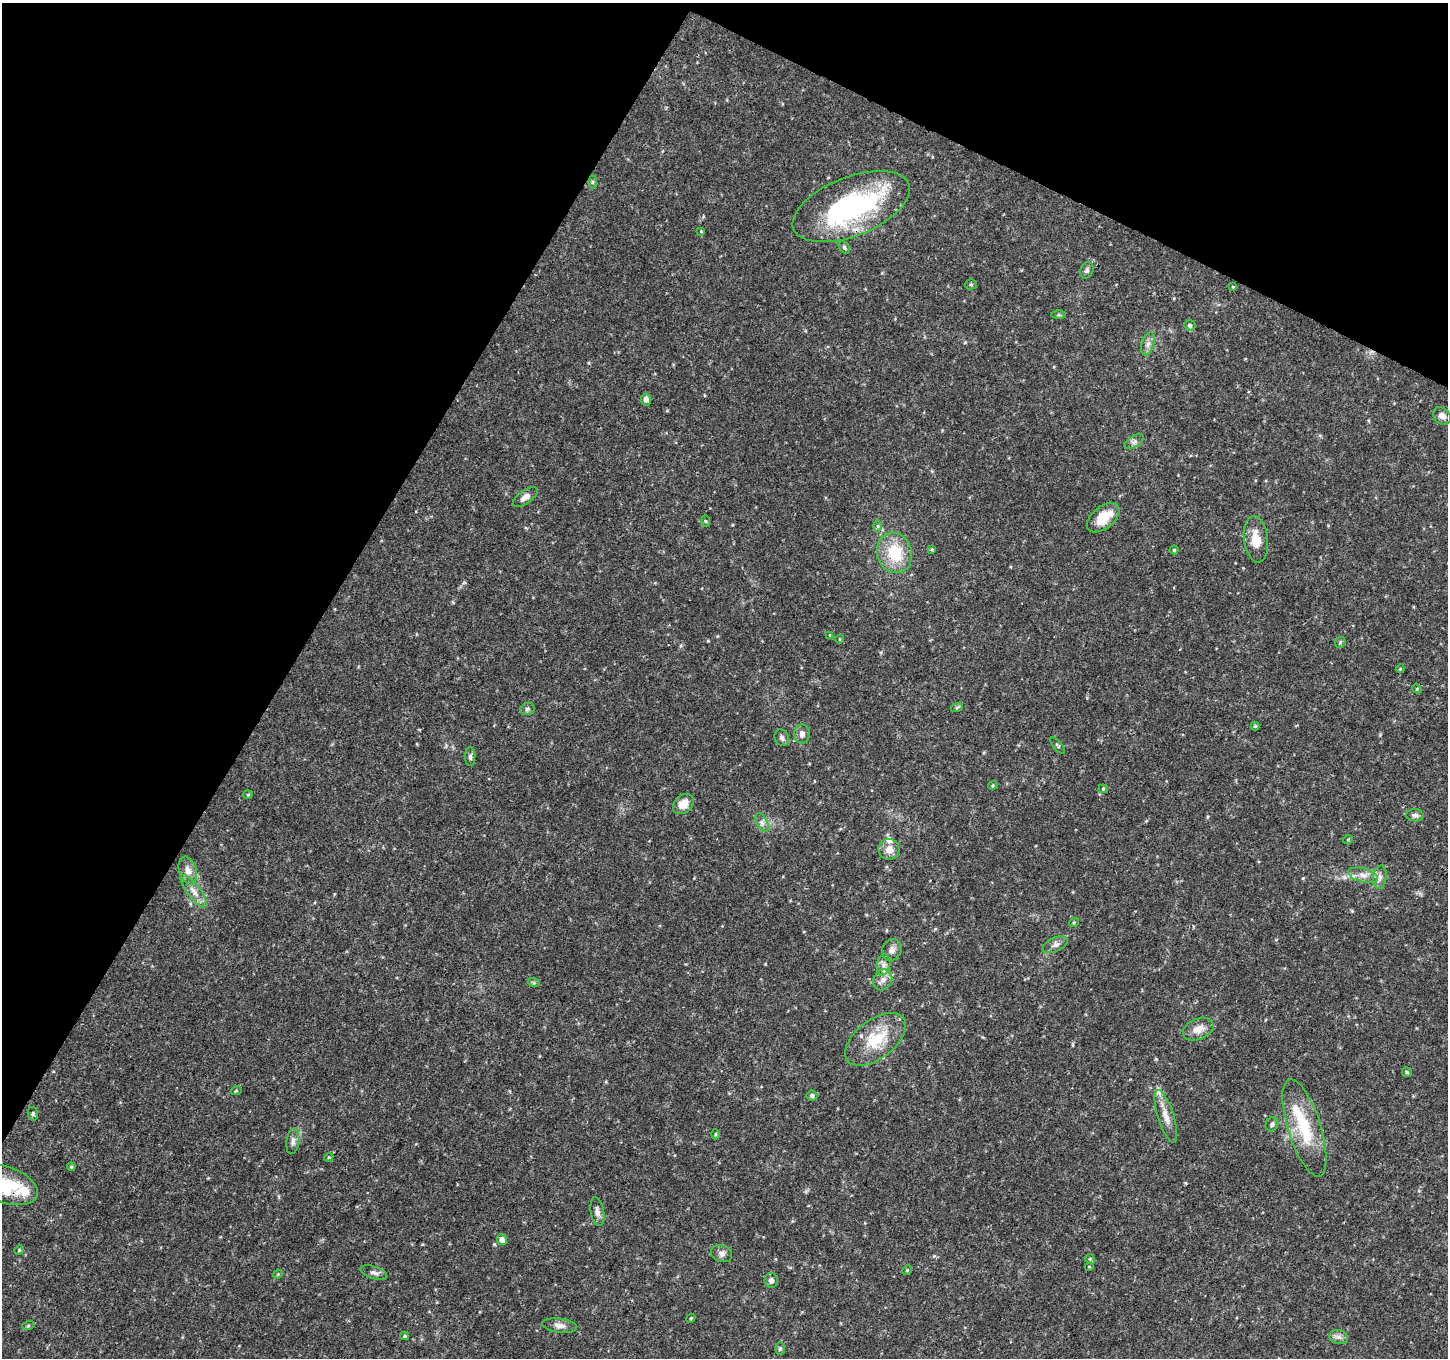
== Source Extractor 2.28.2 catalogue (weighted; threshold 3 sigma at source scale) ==
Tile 2 of 4 x 4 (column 2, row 1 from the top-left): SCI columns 1451-2896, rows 4270-5625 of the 5800 x 5892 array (HDU 1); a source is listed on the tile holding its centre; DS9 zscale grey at full resolution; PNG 1450 x 1360 px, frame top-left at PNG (2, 3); each listed source drawn as its Kron ellipse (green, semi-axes under 4 px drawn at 4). Shown black and unused: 28% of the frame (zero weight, under 3 of 4 exposures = <1% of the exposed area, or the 3 px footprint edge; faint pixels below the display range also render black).
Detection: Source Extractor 2.28.2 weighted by HDU 2 'WHT'; one run over the whole footprint, this tile lists its part. Background 0.0318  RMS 0.0035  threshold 0.0159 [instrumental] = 3 sigma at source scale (4.5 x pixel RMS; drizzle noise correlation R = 1.50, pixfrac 1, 0.0396/0.0396 arcsec/px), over >= 5 px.
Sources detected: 86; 1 inside a brighter object's white glare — neither listed nor drawn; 4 inside a brighter listed object's ellipse — not listed separately; the other 81 listed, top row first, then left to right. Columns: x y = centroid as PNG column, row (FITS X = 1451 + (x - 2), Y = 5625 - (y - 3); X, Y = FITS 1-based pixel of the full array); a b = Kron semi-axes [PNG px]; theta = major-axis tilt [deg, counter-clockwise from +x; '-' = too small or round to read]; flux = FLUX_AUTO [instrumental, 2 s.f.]
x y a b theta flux
592 182 6 4 -90 0.53
851 207 62 29 22 62
701 231 3 3 - 0.27
844 248 7 5 -53 0.62
1087 270 8 6 68 1
971 284 5 5 - 0.5
1233 287 4 3 - 0.29
1059 315 7 4 -1 0.47
1190 325 6 5 - 0.85
1148 344 12 6 72 1.7
646 399 6 5 - 1.6
1442 416 10 7 -43 2
1134 442 10 5 34 1.1
525 497 14 6 35 2
1103 518 19 11 39 8.2
705 521 6 4 -88 0.45
877 526 6 4 90 0.55
1256 539 23 12 -83 6.2
932 549 4 4 - 0.38
1174 550 4 4 - 0.49
895 553 20 17 -72 13
830 635 4 4 - 0.32
840 639 5 3 - 0.29
1340 642 6 4 47 0.53
1400 669 4 3 - 0.31
1417 689 5 4 - 0.33
957 707 6 4 19 0.47
527 709 7 5 15 0.82
1255 726 4 4 - 0.49
802 734 9 8 - 1.8
782 738 8 7 - 1.2
1058 746 10 3 -49 0.46
470 757 9 5 -90 0.95
993 785 5 3 - 0.39
1103 789 4 4 - 0.38
248 795 5 4 - 0.36
683 804 12 8 41 4
1415 815 8 6 -5 1.1
762 822 10 5 -63 1.3
1348 839 5 3 - 0.29
889 849 10 10 - 3.3
188 870 14 8 -72 3
1363 875 15 7 -14 2.6
1380 877 12 6 83 1.6
194 891 20 6 -53 3
1074 922 5 3 - 0.31
1055 945 13 7 25 1.6
892 950 11 9 61 1.9
884 965 11 6 80 1.8
883 980 11 9 59 2.3
534 983 6 4 -18 0.54
1198 1029 16 10 24 3.7
875 1039 35 19 37 14
1407 1072 5 5 - 0.52
236 1091 5 3 - 0.35
812 1095 5 5 - 0.89
33 1114 7 5 -76 0.59
1166 1116 27 8 -72 3.9
1272 1124 7 6 - 0.97
1304 1128 51 16 -72 17
715 1134 5 3 - 0.38
293 1141 13 6 83 1.5
329 1157 4 3 - 0.33
71 1167 4 4 - 0.42
5 1185 34 18 -19 17
597 1212 14 6 -80 1.7
502 1240 5 5 - 2.5
19 1250 5 4 - 0.43
721 1254 11 8 -21 1.5
1090 1259 5 4 - 0.45
1089 1267 5 3 - 0.33
907 1270 5 4 - 0.42
374 1273 14 6 -19 1.3
278 1274 5 3 - 0.3
771 1280 7 6 - 1.5
691 1318 4 3 - 0.33
560 1325 17 7 -8 2.2
28 1326 6 4 19 0.43
405 1336 4 4 - 0.49
1339 1337 9 7 -15 1.4
780 1348 6 5 - 0.67
Overlapping masked pixels (flux is a lower limit): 1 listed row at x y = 5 1185
Isophote crosses this tile's border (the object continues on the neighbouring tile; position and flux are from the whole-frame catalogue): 1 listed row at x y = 5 1185